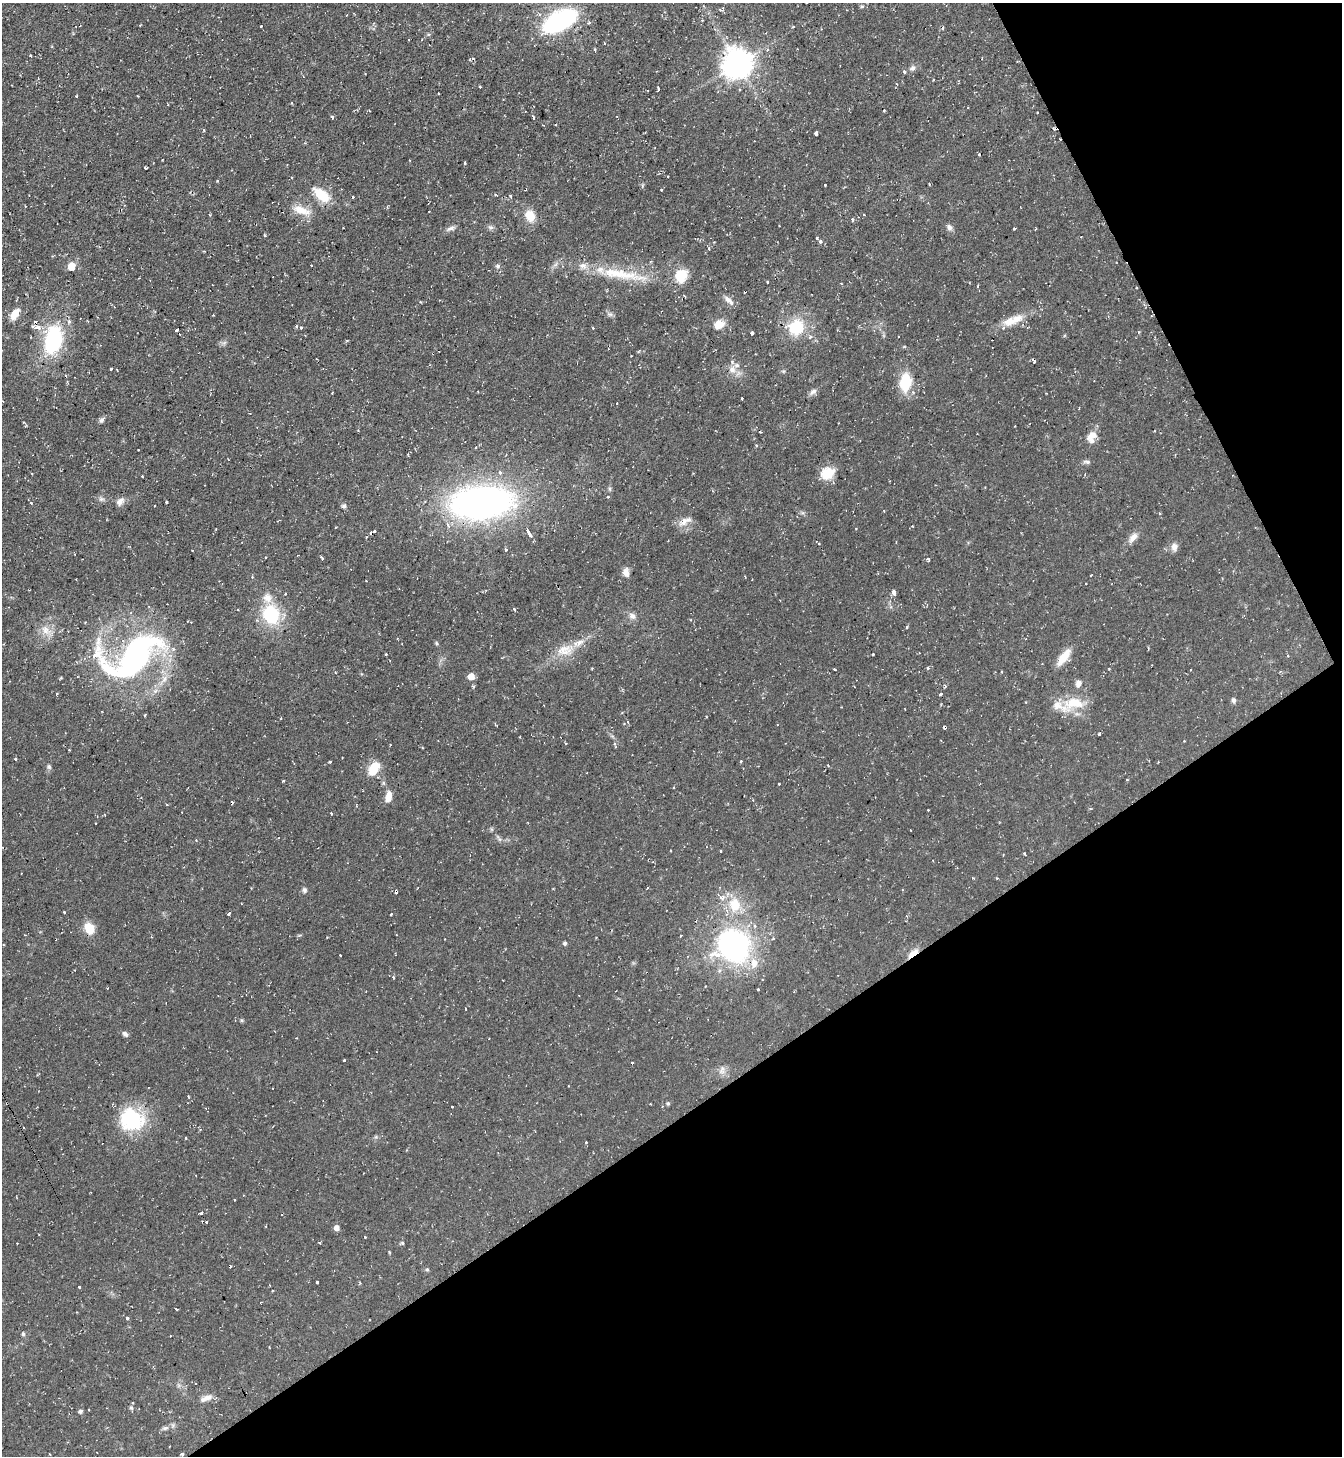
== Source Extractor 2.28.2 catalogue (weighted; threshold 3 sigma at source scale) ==
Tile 12 of 4 x 4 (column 4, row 3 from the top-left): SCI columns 4176-5515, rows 1456-2909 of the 5806 x 5816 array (HDU 1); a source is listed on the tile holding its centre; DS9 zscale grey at full resolution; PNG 1344 x 1458 px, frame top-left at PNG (2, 3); no overlay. Shown black and unused: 30% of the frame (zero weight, under 2 of 3 exposures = <1% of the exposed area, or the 3 px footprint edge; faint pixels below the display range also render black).
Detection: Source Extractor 2.28.2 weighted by HDU 2 'WHT'; one run over the whole footprint, this tile lists its part. Background 0.0591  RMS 0.0061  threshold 0.0274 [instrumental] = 3 sigma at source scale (4.5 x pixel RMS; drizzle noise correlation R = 1.50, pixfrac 1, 0.05/0.05 arcsec/px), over >= 5 px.
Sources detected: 224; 34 cosmic-ray / hot-pixel residue — not listed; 11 inside a brighter listed object's ellipse — not listed separately; the other 179 listed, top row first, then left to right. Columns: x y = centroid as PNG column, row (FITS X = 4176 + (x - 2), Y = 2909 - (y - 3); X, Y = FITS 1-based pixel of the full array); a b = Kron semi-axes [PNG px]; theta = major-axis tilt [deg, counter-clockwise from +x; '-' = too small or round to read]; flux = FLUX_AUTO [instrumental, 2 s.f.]
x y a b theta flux
862 6 6 5 - 1
560 21 24 12 29 130
589 23 4 3 - 0.86
140 25 3 2 - 0.65
261 26 3 3 - 1.1
595 50 4 3 - 0.87
767 50 5 5 - 0.99
30 55 3 2 - 0.95
738 63 10 9 - 940
912 68 8 6 36 2
904 71 3 3 - 2.4
479 86 3 3 - 1.2
658 89 4 3 - 1
292 103 4 2 - 0.43
525 111 3 2 - 0.63
332 117 5 4 - 0.96
533 117 4 3 - 2.1
556 125 3 2 - 0.55
1054 129 4 3 - 0.82
204 130 3 3 - 0.59
816 134 4 3 - 5.8
465 163 3 2 - 0.85
145 168 3 3 - 0.79
667 176 3 3 - 3.4
291 177 3 2 - 0.48
825 185 3 3 - 1.3
661 190 2 2 - 0.53
321 195 17 9 -38 18
510 195 4 3 - 0.54
353 197 3 3 - 0.55
301 210 25 10 -17 8.8
530 216 16 12 -69 8.4
491 227 8 6 -16 1.5
949 227 9 7 -35 2.2
451 228 12 5 18 2.1
1014 228 3 3 - 1.5
1036 229 3 2 - 0.53
265 236 3 3 - 0.89
817 238 3 3 - 3.7
820 241 3 3 - 4.7
709 249 4 3 - 1.5
72 266 6 5 - 12
498 266 7 5 -21 1.2
622 274 75 13 -9 31
681 275 15 12 66 14
767 282 3 3 - 0.8
728 300 16 5 -43 3.2
15 314 15 8 59 6.2
610 314 9 4 -8 1.4
69 321 5 5 - 1.7
1010 322 22 12 8 8.8
719 324 11 8 28 7.8
38 327 6 5 - 4.1
301 327 4 4 - 1.4
796 327 19 16 45 24
176 330 4 3 - 2.4
752 333 4 3 - 6
53 340 28 17 79 53
1033 360 5 3 - 5.3
111 369 3 3 - 2.4
732 370 10 9 - 4.2
905 382 15 10 84 24
813 392 11 7 43 2.3
742 399 3 2 - 0.99
102 420 7 6 - 1.7
1092 437 16 11 63 6.7
756 445 4 3 - 0.55
1086 462 11 5 -10 1.5
828 473 6 5 - 59
32 474 3 2 - 0.37
608 497 4 3 - 1.3
101 499 8 6 11 1.6
120 501 12 8 46 3.2
166 502 3 3 - 2.1
481 502 48 25 5 280
31 503 3 3 - 0.95
154 506 2 2 - 0.56
344 506 7 6 - 1.4
685 521 22 7 30 4.3
448 525 8 5 -67 2.2
529 533 9 3 -59 7.2
1133 538 16 8 48 4.4
819 544 4 3 - 0.48
1174 547 11 9 84 3.2
506 550 4 3 - 0.93
266 557 2 2 - 0.52
322 558 4 3 - 1.4
928 559 4 3 - 1.5
626 572 10 7 -85 3.9
252 577 3 3 - 0.53
1086 583 3 2 - 0.65
894 592 5 4 - 5.9
267 598 13 12 - 6
514 609 4 3 - 1
271 615 16 13 -69 37
632 616 10 8 -29 3
691 620 4 3 - 0.64
907 628 3 3 - 1.5
46 630 16 11 -45 6.5
437 643 6 4 -88 0.74
565 650 28 15 9 13
385 654 3 3 - 1.7
873 654 3 3 - 0.82
134 657 68 36 38 170
1064 657 23 8 53 9.4
927 668 4 4 - 1
834 669 3 3 - 1.1
1190 670 2 2 - 0.43
1001 672 3 2 - 0.52
471 676 5 5 - 7.6
1078 683 9 7 65 2.9
57 694 3 2 - 1
941 694 3 3 - 2.9
1234 700 7 5 -87 1.5
1074 703 33 16 20 18
145 715 3 2 - 0.52
944 727 4 3 - 4.2
1099 734 3 3 - 0.61
520 736 2 2 - 0.48
15 759 3 3 - 1.1
741 761 3 2 - 0.94
330 762 3 3 - 0.78
828 765 3 2 - 0.82
49 767 7 5 -74 1.3
374 769 17 10 61 12
1127 779 3 2 - 0.53
383 783 6 5 - 0.99
779 784 3 2 - 0.46
388 796 14 7 77 5.5
928 810 3 2 - 0.48
331 813 3 2 - 0.52
910 830 2 2 - 0.49
499 839 10 4 -56 1.4
720 851 3 3 - 0.93
1025 854 4 2 - 0.61
997 878 3 3 - 0.46
304 890 7 6 - 1.5
735 904 22 17 -83 17
64 912 3 3 - 1.4
229 913 3 3 - 3.2
391 914 3 3 - 1.1
696 921 3 3 - 0.38
89 928 12 9 -55 11
680 936 3 2 - 0.58
565 943 5 4 - 1.2
733 945 43 39 -38 120
913 953 13 5 39 8.9
393 977 4 3 - 0.88
757 989 3 3 - 1.3
465 1009 3 2 - 0.77
125 1034 9 5 -45 1.6
344 1061 3 3 - 2
632 1063 3 3 - 1.1
722 1070 12 9 78 3.6
569 1086 2 2 - 0.52
668 1103 5 5 - 0.87
132 1119 31 27 -23 38
376 1137 6 4 -44 0.85
185 1138 3 2 - 0.58
586 1142 3 3 - 0.59
234 1200 3 2 - 0.59
201 1213 3 3 - 1.1
206 1222 3 3 - 0.8
337 1228 5 5 - 3.7
365 1237 3 3 - 1.2
319 1242 3 2 - 0.79
402 1243 5 4 - 0.89
389 1252 3 3 - 0.56
427 1269 6 4 -1 0.76
317 1282 3 3 - 1.5
79 1287 3 3 - 0.77
127 1318 3 3 - 2.2
23 1334 6 4 -89 0.94
206 1398 17 7 23 3.9
133 1403 3 3 - 0.84
131 1408 6 5 - 0.97
80 1411 5 4 - 1.5
165 1428 8 5 1 1.4
182 1454 6 2 -22 0.8
Overlapping masked pixels (flux is a lower limit): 6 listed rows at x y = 1054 129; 176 330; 1033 360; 481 502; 944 727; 913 953
Isophote crosses this tile's border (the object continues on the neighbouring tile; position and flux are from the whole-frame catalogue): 1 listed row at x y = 560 21
Unlisted compact peaks at least as high as the median listed source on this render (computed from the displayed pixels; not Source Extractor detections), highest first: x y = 242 1020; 217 181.